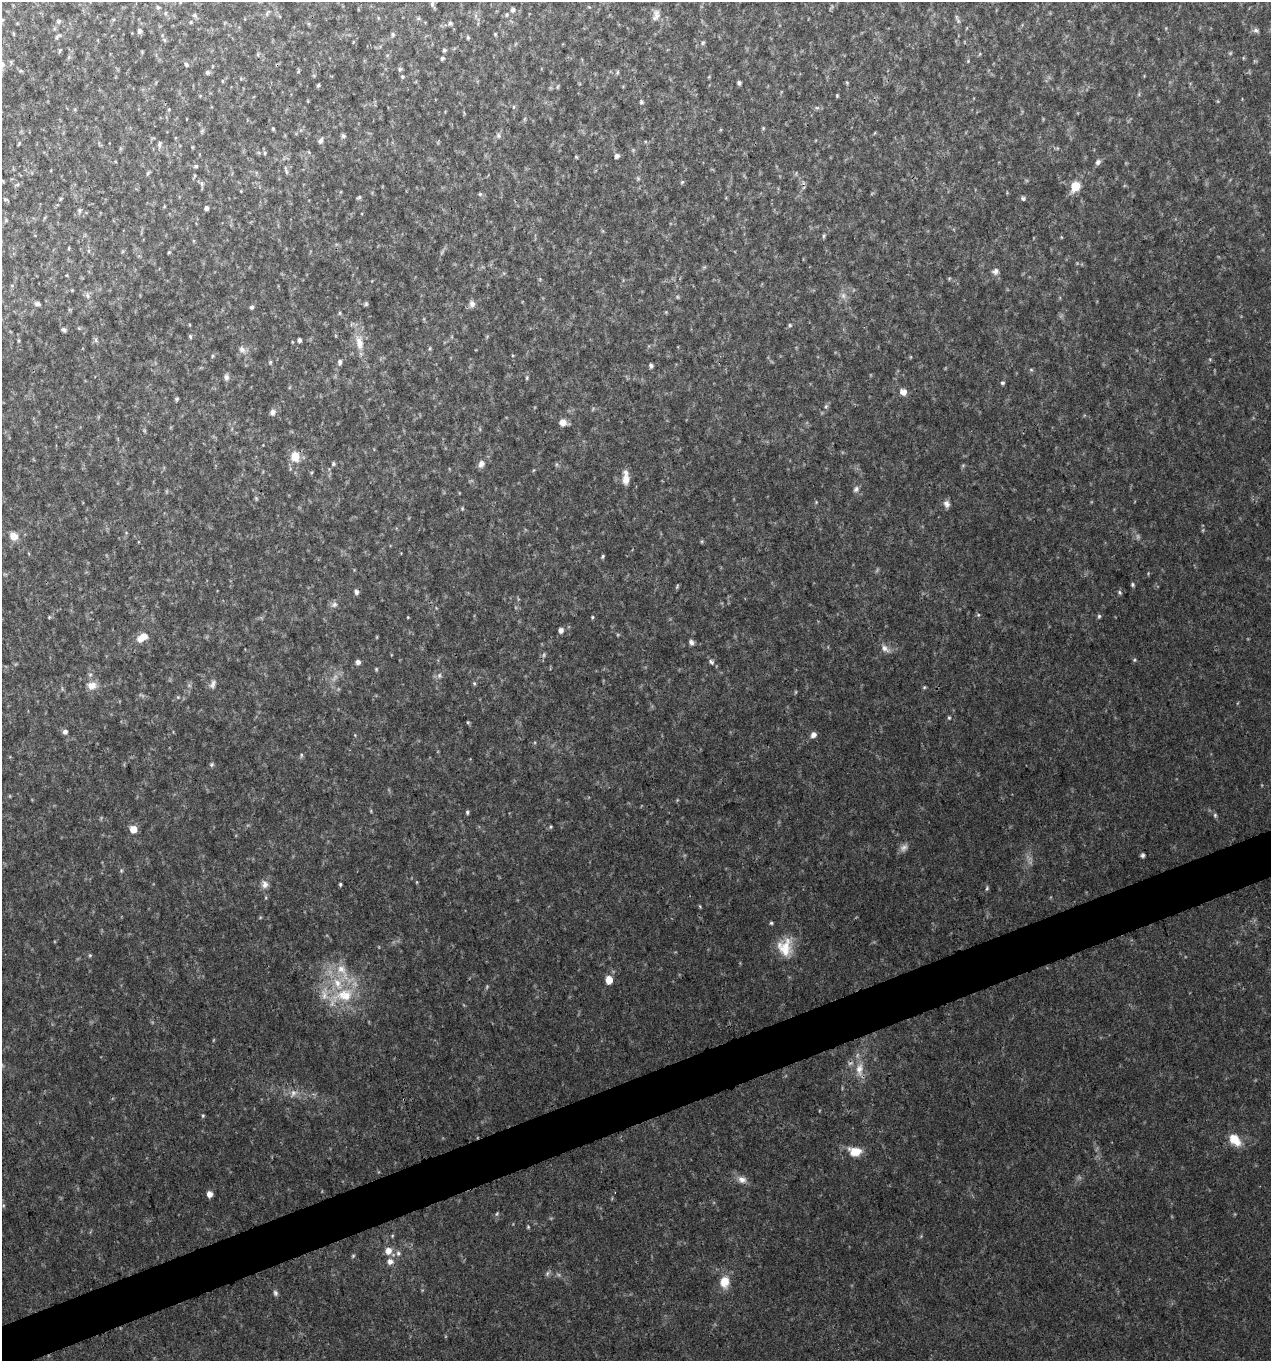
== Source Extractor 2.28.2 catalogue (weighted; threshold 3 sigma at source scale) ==
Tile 7 of 4 x 4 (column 3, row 2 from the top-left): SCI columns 2660-3928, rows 2720-4078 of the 5270 x 5440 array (HDU 1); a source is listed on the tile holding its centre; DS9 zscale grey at full resolution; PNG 1273 x 1363 px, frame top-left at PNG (2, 2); no overlay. Shown black and unused: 3% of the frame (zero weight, under 3 of 4 exposures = <1% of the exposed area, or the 3 px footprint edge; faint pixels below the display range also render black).
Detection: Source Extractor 2.28.2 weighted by HDU 2 'WHT'; one run over the whole footprint, this tile lists its part. Background 0.03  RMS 0.0037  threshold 0.0167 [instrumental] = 3 sigma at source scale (4.5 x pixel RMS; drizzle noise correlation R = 1.50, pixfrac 1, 0.0396/0.0396 arcsec/px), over >= 5 px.
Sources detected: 185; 11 too faint to see at this stretch — not listed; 2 inside a brighter listed object's ellipse — not listed separately; the other 172 listed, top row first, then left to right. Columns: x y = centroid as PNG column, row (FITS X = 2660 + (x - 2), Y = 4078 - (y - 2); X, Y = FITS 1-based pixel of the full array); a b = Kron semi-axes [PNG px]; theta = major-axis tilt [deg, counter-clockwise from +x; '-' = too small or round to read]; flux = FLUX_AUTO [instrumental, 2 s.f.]
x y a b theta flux
180 2 5 4 - 0.41
432 4 10 5 -74 1.3
158 7 6 5 - 0.56
513 10 8 7 - 1
267 13 10 3 61 0.67
194 15 7 6 - 0.73
656 15 15 8 76 2.2
58 21 7 5 40 0.69
958 21 7 5 -37 0.77
191 22 5 3 - 0.4
450 23 7 6 - 0.94
1256 30 8 5 -21 0.99
139 31 6 5 - 1
393 34 6 6 - 0.74
495 34 5 4 - 0.37
57 36 10 4 37 0.79
468 37 5 4 - 0.51
164 40 7 4 -46 0.6
703 43 6 5 - 0.58
60 50 7 3 55 0.42
444 50 5 5 - 0.6
258 54 6 4 73 0.5
442 58 5 5 - 0.62
968 61 4 4 - 0.36
2 64 10 6 -62 1.2
186 64 6 5 - 0.82
400 69 6 6 - 0.67
21 71 6 4 -18 0.48
207 72 6 5 - 0.71
298 72 5 3 - 0.35
617 72 6 4 88 0.52
402 77 6 4 -70 0.56
223 81 5 3 - 0.34
739 83 5 3 - 0.73
318 85 5 4 - 0.48
557 87 6 4 88 0.43
837 95 4 3 - 0.4
641 102 6 5 - 0.61
817 108 6 4 -18 0.6
763 128 4 4 - 0.39
273 129 5 4 - 0.42
202 131 7 5 45 0.61
343 136 6 6 - 0.7
498 136 8 6 -74 1
320 141 7 5 58 1.1
19 143 5 4 - 0.4
159 144 8 6 85 1.1
265 153 5 5 - 0.55
617 156 6 6 - 1.2
576 157 5 3 - 0.38
1098 162 8 7 - 1.2
196 166 6 5 - 0.65
286 170 14 3 -75 0.91
148 173 7 4 60 0.56
2 181 6 3 -14 0.64
682 182 6 3 45 0.47
202 183 8 5 -88 0.92
1075 186 12 10 60 5.6
480 194 5 5 - 0.62
359 197 7 4 47 0.64
1023 198 6 5 - 0.71
5 199 7 4 -18 0.58
60 199 6 4 71 0.47
206 208 4 4 - 0.92
79 210 7 6 - 0.86
6 220 6 4 72 0.47
824 236 6 4 71 0.56
1061 237 5 3 - 0.28
69 248 5 3 - 0.33
89 251 6 4 -72 0.5
169 252 5 4 - 0.39
995 271 9 8 - 1.4
949 278 5 3 - 0.37
843 295 9 7 -75 1.6
87 296 9 4 -89 0.99
37 304 8 6 -11 1.1
366 304 6 5 - 0.57
472 304 9 7 -71 1.6
252 307 5 5 - 0.76
790 325 5 4 - 0.5
64 330 6 5 - 1
190 336 6 4 -75 0.55
18 340 5 3 - 0.45
96 340 7 4 -89 0.78
299 340 4 4 - 0.99
359 343 21 10 -81 5.8
430 348 5 3 - 0.43
242 349 10 8 -44 1.7
212 356 6 4 89 0.46
270 362 5 4 - 0.49
340 362 7 5 85 0.99
651 366 5 5 - 0.87
1031 370 6 4 -1 0.49
226 377 8 6 -83 1.4
527 378 7 3 -89 0.53
1002 383 6 5 - 0.66
903 392 7 6 - 3.1
177 399 6 4 47 0.52
826 406 6 4 46 0.63
273 412 9 8 - 1.4
563 422 8 7 - 2.4
295 456 12 10 -86 5.6
333 464 5 4 - 0.6
481 464 9 8 - 1.9
626 478 19 8 -89 3.7
856 489 9 7 57 1.3
256 498 6 4 -46 0.47
947 504 9 8 - 1.6
462 508 5 4 - 0.46
14 536 10 8 -49 3.5
603 556 5 4 - 0.5
1133 585 5 5 - 0.61
677 586 7 3 68 0.47
356 592 7 5 -78 1.1
1120 592 6 4 -58 0.59
334 604 9 8 - 1.4
978 615 5 4 - 0.46
1099 616 6 5 - 0.62
49 617 4 4 - 0.39
592 617 4 4 - 0.41
561 630 6 6 - 1.4
142 637 15 9 32 4.1
691 642 6 5 - 1.3
885 649 13 7 -36 2.1
1134 660 5 5 - 0.49
358 662 6 6 - 1.3
711 662 9 6 -45 1
376 669 5 4 - 0.43
439 675 8 6 88 1.1
474 683 5 4 - 0.54
213 684 12 6 67 1.4
92 685 14 11 8 3.5
924 687 5 4 - 0.46
178 697 5 5 - 0.44
949 718 5 4 - 0.49
468 722 5 4 - 0.48
65 731 6 6 - 1.2
813 735 8 6 46 1.5
301 755 6 4 -89 0.55
211 765 6 6 - 0.65
467 812 5 4 - 0.57
1215 815 6 5 - 0.62
551 827 5 4 - 0.51
133 829 7 6 - 4.6
904 848 12 8 40 1.8
1143 855 5 4 - 0.81
265 884 11 9 -84 2.2
340 884 3 3 - 0.54
987 888 5 4 - 0.51
771 923 4 4 - 0.52
785 947 24 18 85 9.2
90 955 5 4 - 0.41
342 971 33 12 -59 9.6
609 980 6 5 - 6.3
344 995 35 18 13 17
859 1069 22 11 88 5.4
293 1093 11 8 44 2.1
203 1116 5 4 - 0.46
1235 1140 16 10 -46 6.9
855 1151 14 10 -6 6.5
742 1180 12 9 -27 2.5
210 1194 5 5 - 3.1
3 1205 5 3 - 0.4
497 1214 7 3 45 0.43
528 1227 4 4 - 0.38
388 1251 8 8 - 3
398 1253 7 6 - 1.1
353 1256 5 4 - 0.48
390 1261 9 8 - 2
547 1273 8 5 70 0.85
724 1282 15 12 85 5.7
275 1293 7 6 - 0.92
Isophote crosses this tile's border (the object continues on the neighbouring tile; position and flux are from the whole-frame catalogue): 3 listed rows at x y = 180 2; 2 64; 2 181